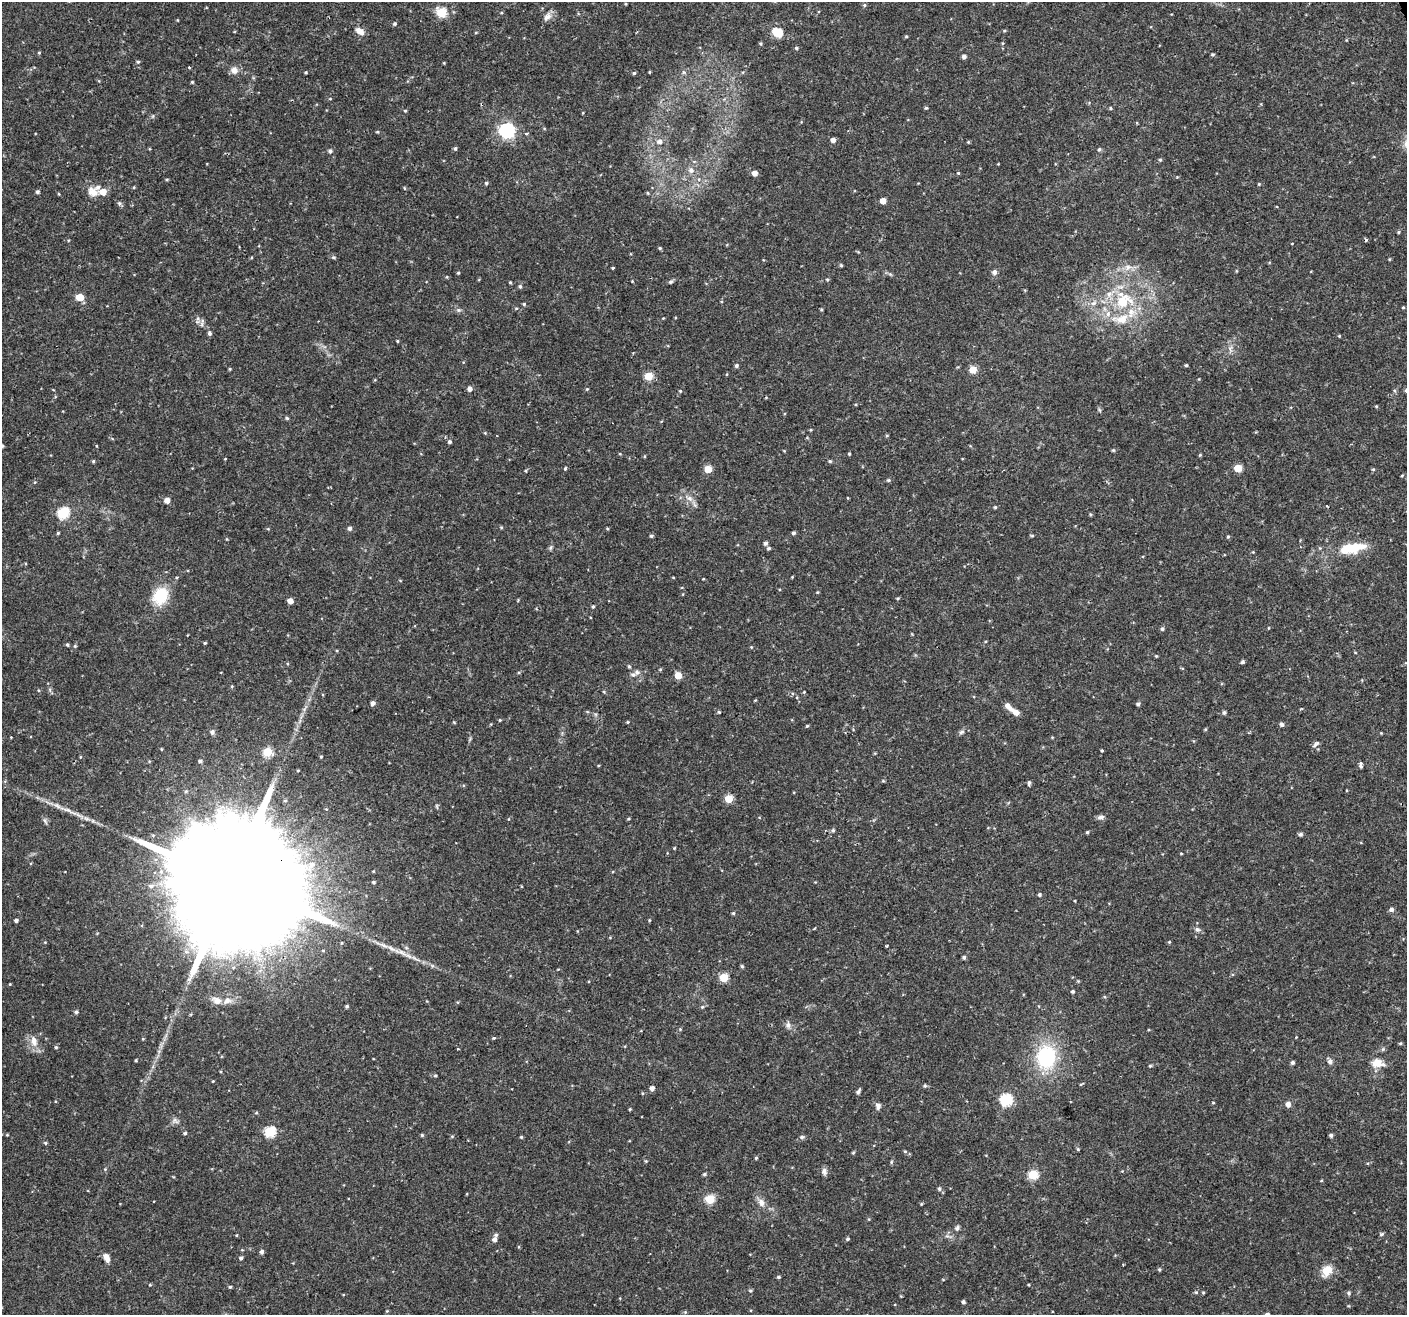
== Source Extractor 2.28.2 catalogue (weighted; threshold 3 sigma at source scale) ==
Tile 10 of 4 x 4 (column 2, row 3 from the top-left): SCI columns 1406-2810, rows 1398-2710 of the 5621 x 5477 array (HDU 1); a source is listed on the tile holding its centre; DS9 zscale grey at full resolution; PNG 1409 x 1317 px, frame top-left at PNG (2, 2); no overlay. Shown black and unused: <1% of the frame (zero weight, under 2 of 3 exposures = <1% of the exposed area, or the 3 px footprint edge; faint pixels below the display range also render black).
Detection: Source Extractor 2.28.2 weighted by HDU 2 'WHT'; one run over the whole footprint, this tile lists its part. Background 0.0366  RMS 0.0034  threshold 0.0153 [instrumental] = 3 sigma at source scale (4.5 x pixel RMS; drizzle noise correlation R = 1.50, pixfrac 1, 0.0396/0.0396 arcsec/px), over >= 5 px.
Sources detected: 289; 1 cosmic-ray / hot-pixel residue — not listed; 11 inside a brighter listed object's ellipse — not listed separately; the other 277 listed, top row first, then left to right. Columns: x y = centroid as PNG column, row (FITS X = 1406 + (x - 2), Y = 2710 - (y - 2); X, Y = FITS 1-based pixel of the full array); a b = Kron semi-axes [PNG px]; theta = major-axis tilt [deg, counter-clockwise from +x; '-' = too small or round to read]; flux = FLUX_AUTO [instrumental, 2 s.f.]
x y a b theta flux
626 4 5 3 - 0.27
864 5 5 4 - 0.45
441 12 5 5 - 20
547 17 12 8 56 1.9
395 24 5 5 - 0.57
360 31 11 7 -33 2.3
1004 31 5 3 - 0.34
778 33 11 8 -23 6.2
906 36 4 4 - 0.35
1346 40 5 3 - 0.27
1002 43 5 3 - 0.3
760 44 3 3 - 0.39
796 48 4 4 - 0.51
39 53 4 4 - 0.34
1212 54 4 4 - 0.51
964 56 4 4 - 1.2
138 62 5 4 - 0.43
444 63 4 3 - 0.27
189 68 3 3 - 0.57
234 70 10 9 - 2.1
306 72 3 3 - 0.37
649 72 4 3 - 0.29
684 72 5 5 - 0.57
634 73 5 4 - 0.47
192 82 3 3 - 0.36
330 99 5 3 - 0.27
926 108 4 4 - 0.4
1110 108 4 3 - 0.45
405 111 4 3 - 0.37
153 116 6 4 71 0.4
507 131 6 6 - 85
377 132 5 3 - 0.36
527 133 4 3 - 0.52
833 140 5 5 - 1.6
659 141 7 6 - 1.5
968 142 5 4 - 0.33
455 148 5 4 - 0.54
1099 149 5 4 - 0.62
330 151 5 5 - 0.9
1160 160 4 4 - 0.48
691 170 8 8 - 1.7
755 173 5 5 - 2.1
958 173 4 4 - 0.35
167 179 5 3 - 0.35
486 183 4 4 - 0.48
1259 184 4 3 - 0.29
134 187 4 3 - 0.33
404 188 5 3 - 0.31
37 192 4 4 - 0.66
93 192 15 11 -35 3.2
103 192 6 5 - 4.7
648 193 4 4 - 0.34
59 194 5 3 - 0.27
883 201 5 4 - 3.9
119 203 6 5 - 0.69
1398 232 4 3 - 0.4
660 248 5 4 - 0.45
334 257 5 5 - 0.56
1389 259 5 3 - 0.28
841 265 5 4 - 0.41
1128 267 10 9 - 2.3
613 268 3 3 - 0.52
1236 271 5 3 - 0.3
994 272 7 6 - 1
458 273 4 3 - 0.36
890 274 7 4 -19 0.53
447 277 5 3 - 0.32
827 280 5 4 - 0.43
632 281 3 3 - 0.26
510 282 3 3 - 0.38
671 282 6 5 - 0.6
520 286 5 4 - 0.63
80 297 5 5 - 8.4
1123 301 29 21 16 18
1093 303 9 6 38 1.5
524 304 5 4 - 0.42
1403 307 4 4 - 0.31
458 310 6 5 - 0.7
198 318 7 4 71 0.66
202 324 6 4 72 0.67
209 333 5 4 - 0.76
1339 336 4 3 - 0.29
397 341 3 3 - 0.33
1186 365 4 3 - 0.45
736 366 5 4 - 0.64
230 369 4 3 - 0.36
973 370 5 5 - 6.2
727 374 5 3 - 0.27
648 376 5 5 - 11
470 389 5 5 - 1.6
587 389 4 4 - 0.37
680 391 4 3 - 0.36
1376 406 5 3 - 0.33
287 418 5 4 - 0.49
811 430 5 3 - 0.3
485 433 4 4 - 0.28
887 435 5 3 - 0.33
449 442 5 5 - 0.67
2 446 4 3 - 0.61
1113 450 5 4 - 0.4
620 454 4 3 - 0.28
849 454 4 3 - 0.37
1200 455 4 3 - 0.36
225 459 3 2 - 0.21
93 461 5 3 - 0.45
830 461 5 4 - 0.42
565 468 5 3 - 0.43
1238 468 5 5 - 8.4
708 469 5 5 - 7.4
1373 469 4 4 - 0.37
526 471 5 3 - 0.34
1402 476 4 3 - 0.32
888 480 5 4 - 0.53
35 482 5 4 - 0.36
690 498 9 7 -20 1.7
848 498 4 3 - 0.25
167 500 5 5 - 2.3
995 507 4 4 - 0.42
63 513 6 6 - 30
1090 514 5 4 - 0.35
501 527 5 3 - 0.34
350 528 5 5 - 0.96
268 529 5 3 - 0.3
58 533 4 3 - 0.39
793 533 4 4 - 0.68
651 536 5 4 - 0.52
1032 536 5 4 - 0.4
1228 537 5 4 - 0.41
765 543 5 4 - 0.88
551 548 7 5 57 0.61
768 548 5 4 - 0.57
1353 548 35 12 10 11
792 577 3 3 - 0.24
703 579 3 2 - 0.24
817 592 4 3 - 0.3
160 596 19 15 67 12
898 598 4 3 - 0.36
290 601 4 4 - 2.9
593 606 5 4 - 0.49
1268 628 4 3 - 0.25
1162 629 6 5 - 0.54
205 643 4 3 - 0.39
67 645 5 4 - 0.43
75 646 5 4 - 0.4
751 647 4 3 - 0.29
1156 656 4 4 - 0.31
1243 662 4 4 - 0.64
629 666 5 4 - 0.39
633 675 8 6 20 1.1
678 675 5 5 - 6.3
232 686 4 3 - 0.32
604 692 5 3 - 0.31
804 692 4 3 - 0.28
373 703 5 5 - 1.2
1138 704 4 3 - 0.79
719 712 4 3 - 0.41
1015 712 12 7 -36 2.1
1224 712 5 4 - 0.68
500 720 4 3 - 0.38
454 722 4 4 - 0.32
628 722 4 3 - 0.36
1282 724 6 5 - 0.76
807 726 4 4 - 0.39
1205 729 4 4 - 0.33
212 732 5 5 - 1.2
961 732 8 5 27 0.82
1381 733 3 3 - 0.26
1316 744 12 5 42 0.92
161 749 4 3 - 0.32
1102 751 4 3 - 0.32
267 752 5 5 - 14
80 757 4 3 - 0.25
321 757 4 3 - 0.33
200 761 5 4 - 0.87
598 765 4 3 - 0.3
1360 765 8 4 -83 0.78
883 781 4 4 - 0.37
1029 783 6 4 83 0.66
186 791 5 5 - 0.48
729 799 5 5 - 10
68 811 37 5 -23 4.8
1101 817 11 5 10 1
45 821 10 4 -64 0.79
833 830 5 5 - 0.56
1087 832 4 3 - 0.43
1300 834 5 4 - 0.81
674 848 4 3 - 0.27
1181 853 4 2 - 0.27
232 881 62 28 21 25000
373 882 4 3 - 0.46
1039 895 4 4 - 0.7
1391 909 5 5 - 1.1
733 913 4 4 - 0.44
16 920 4 3 - 0.89
649 920 4 3 - 0.29
1197 929 7 6 - 0.96
1169 942 4 4 - 0.34
323 951 5 4 - 0.43
403 953 41 5 -24 5.3
964 957 4 4 - 0.75
742 966 5 4 - 0.4
724 978 5 5 - 14
1078 981 4 4 - 0.31
10 984 3 3 - 0.28
1072 991 4 4 - 0.58
217 1001 12 9 -28 2.4
347 1006 4 3 - 0.61
702 1007 5 4 - 0.44
76 1012 5 4 - 0.75
788 1025 9 7 -86 1.2
494 1038 4 4 - 0.37
143 1039 5 3 - 0.28
34 1041 15 8 -76 3.2
1400 1043 4 4 - 0.43
56 1047 5 4 - 0.48
458 1049 4 2 - 0.27
1046 1057 22 18 87 27
136 1060 3 3 - 0.35
1330 1061 8 6 -55 1.2
1292 1062 5 4 - 0.72
1377 1063 15 10 -7 4.3
1150 1066 4 4 - 0.41
435 1075 5 3 - 0.4
213 1081 3 3 - 0.27
925 1086 5 4 - 0.52
652 1088 4 4 - 1.6
858 1091 8 4 61 0.72
1006 1100 6 6 - 36
1213 1103 4 3 - 0.3
1288 1104 6 5 - 1.6
878 1106 8 6 -86 1.3
630 1109 3 3 - 0.36
256 1113 4 4 - 0.38
175 1121 10 6 -31 1.2
270 1132 6 5 - 25
185 1133 4 3 - 0.52
7 1135 5 3 - 0.31
422 1135 4 4 - 0.43
1331 1135 4 4 - 0.69
452 1136 5 3 - 0.35
521 1137 3 3 - 0.44
802 1137 6 5 - 0.8
45 1143 5 4 - 0.5
1078 1149 5 4 - 0.38
905 1151 5 4 - 0.44
853 1153 4 4 - 0.37
756 1158 4 3 - 0.39
646 1161 5 4 - 0.34
891 1162 6 4 88 0.42
105 1169 4 4 - 0.32
824 1171 9 7 -73 1.4
704 1174 5 4 - 0.53
1033 1175 5 5 - 19
939 1189 5 5 - 0.71
710 1199 5 5 - 16
761 1202 13 8 -63 2.2
921 1204 4 3 - 0.33
957 1228 8 5 64 0.84
1381 1234 6 4 28 0.45
236 1235 4 3 - 0.3
848 1239 4 4 - 0.5
494 1240 5 5 - 1.3
261 1252 4 4 - 1.1
106 1256 7 7 - 1.4
241 1258 4 4 - 0.7
1123 1265 3 2 - 0.49
1159 1269 4 4 - 0.5
1327 1270 14 9 56 5
778 1277 4 3 - 0.54
150 1285 4 4 - 0.32
1029 1285 4 2 - 0.28
230 1287 4 4 - 0.48
750 1291 5 5 - 0.5
1203 1292 5 3 - 0.35
1349 1293 6 5 - 0.63
963 1302 4 3 - 0.87
685 1312 4 4 - 0.36
Overlapping masked pixels (flux is a lower limit): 1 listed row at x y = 232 881
Isophote crosses this tile's border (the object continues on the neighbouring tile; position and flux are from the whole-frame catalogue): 1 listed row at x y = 2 446
Unlisted compact peaks at least as high as the median listed source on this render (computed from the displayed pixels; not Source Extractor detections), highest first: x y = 1196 1292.